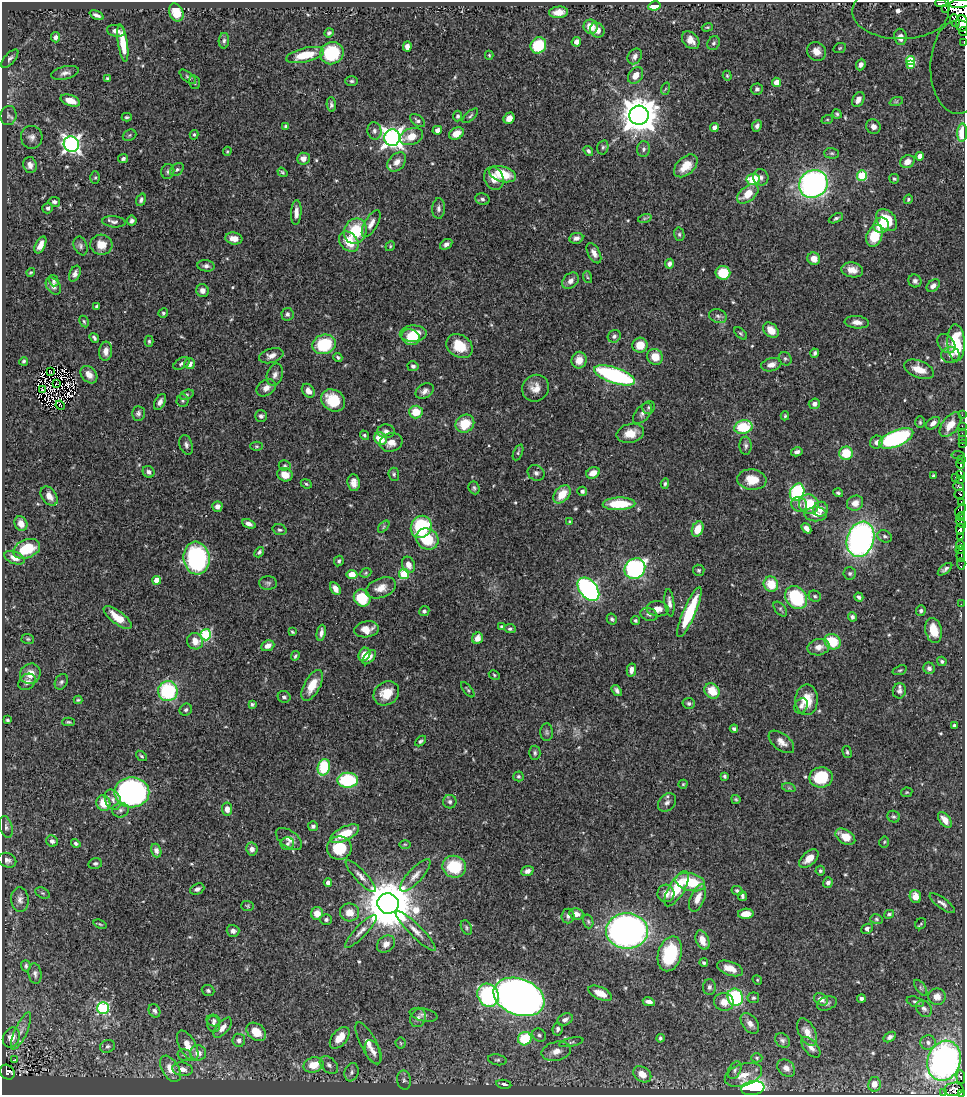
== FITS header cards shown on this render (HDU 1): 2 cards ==
NAXIS1  =                  963
NAXIS2  =                 1093

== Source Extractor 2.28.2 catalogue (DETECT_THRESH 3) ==
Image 963 x 1093 px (HDU 1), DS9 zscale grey, 1 PNG px = 1 image px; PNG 967 x 1097 px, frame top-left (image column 1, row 1093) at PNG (2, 2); each listed source drawn as its Kron ellipse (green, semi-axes under 4 px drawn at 4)
Background 0.698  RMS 0.018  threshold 0.0531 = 3 sigma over >= 5 px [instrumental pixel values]
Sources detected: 566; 9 with non-positive FLUX_AUTO (blend fragments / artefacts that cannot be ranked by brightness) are neither listed nor drawn; of the other 557, the 500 brightest by FLUX_AUTO listed and drawn (57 fainter detections omitted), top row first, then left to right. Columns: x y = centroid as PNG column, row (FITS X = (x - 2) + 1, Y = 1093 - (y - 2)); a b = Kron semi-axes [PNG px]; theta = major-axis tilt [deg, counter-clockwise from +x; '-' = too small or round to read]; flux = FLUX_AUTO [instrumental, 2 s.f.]
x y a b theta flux
942 3 7 2 3 2
960 4 10 4 7 180
654 6 6 4 9 25
945 8 3 2 - 16
176 12 9 7 -67 27
559 12 9 5 5 10
900 12 48 27 -1 120
96 15 7 3 -24 3.6
955 21 6 3 -72 59
962 23 8 6 -89 250
591 27 7 7 - 18
707 27 5 4 - 1.6
597 30 8 7 - 8.7
116 31 9 6 -11 7.4
963 31 4 2 - 12
329 33 5 4 - 2.7
56 37 5 4 - 3.6
900 37 8 6 -81 8.3
691 40 10 7 -47 9.3
224 41 8 5 88 2.9
576 42 5 4 - 5.8
964 42 4 2 - 15
123 43 18 5 -81 26
714 43 7 6 - 2.8
538 45 8 7 - 49
407 46 5 4 - 5.3
840 48 6 5 - 1.8
816 51 10 9 - 11
332 53 12 11 - 65
305 55 19 7 13 31
489 55 4 4 - 1.5
635 56 8 6 56 4.8
10 59 11 5 47 3.8
911 61 5 4 - 9
861 65 6 4 67 4.9
910 65 3 3 - 3.1
958 67 47 27 89 13
65 73 14 6 13 6.1
636 75 9 6 53 11
727 76 5 4 - 1.5
188 77 10 4 -39 2.6
107 78 4 4 - 3
352 81 6 5 - 2.3
194 82 7 5 -75 2.8
776 82 5 4 - 12
665 89 6 4 70 1.9
757 89 6 5 - 2.5
858 100 8 5 59 7
70 101 10 5 -19 14
896 102 7 4 19 1.7
331 105 7 4 -86 3.5
837 114 5 4 - 2
8 115 9 8 - 4.5
639 115 9 9 - 3000
458 116 5 4 - 2.2
470 116 10 4 42 2.7
127 117 5 3 - 1.9
509 118 6 5 - 9.3
827 120 6 4 19 1.4
417 121 8 5 -36 3.1
286 126 4 3 - 2.6
757 126 6 4 63 4
873 127 7 7 - 5.8
714 128 4 4 - 7.4
437 130 5 4 - 5.3
374 131 9 7 -78 4.1
962 133 9 5 87 16
456 134 8 5 28 15
129 135 7 5 23 2.1
194 135 5 4 - 1.7
411 136 12 8 20 18
32 137 11 10 - 6.5
392 138 8 8 - 660
71 144 8 7 - 450
603 147 7 5 75 2.4
643 149 8 6 86 3.8
227 151 4 3 - 1.4
588 151 5 4 - 2.5
832 153 7 5 -2 2.4
920 156 4 4 - 9.6
123 159 5 4 - 2.9
303 159 6 6 - 8.1
397 162 11 8 46 10
907 162 7 6 - 11
30 165 8 7 - 7.4
686 166 14 8 42 20
177 169 8 5 40 3.1
168 171 7 6 - 2.9
282 172 5 4 - 1.8
502 174 14 7 -16 34
862 176 5 5 - 67
761 177 8 7 - 4.8
95 178 6 5 - 2
494 178 12 9 -67 14
753 179 6 5 - 45
894 179 5 4 - 2.1
813 184 15 13 36 390
748 194 12 7 38 21
482 199 7 6 - 3.2
908 199 5 4 - 1.9
141 200 6 4 70 3.1
54 202 6 5 - 4.1
48 208 5 5 - 3.6
439 208 10 6 88 4.3
296 212 12 5 88 7.6
645 218 7 4 18 2.2
836 218 8 4 26 2.8
886 220 12 9 -48 38
132 221 5 4 - 3.3
114 222 12 5 -5 4
371 224 15 6 60 8.2
881 225 8 7 - 21
355 231 13 11 67 50
679 234 7 5 -76 2.3
874 236 11 7 69 37
576 238 7 5 11 4.6
234 239 8 6 -10 11
349 242 11 8 -49 28
446 244 7 5 31 4.3
40 245 9 5 64 8.6
101 245 11 10 - 16
81 246 10 6 -68 3.7
390 246 5 4 - 1.5
594 253 11 6 -63 6.4
814 259 6 6 - 11
669 264 5 4 - 3.8
206 266 8 5 -7 3.8
852 270 11 7 -9 10
31 272 4 4 - 1.6
723 273 7 6 - 39
75 274 8 5 66 4.8
587 277 6 3 -71 1.5
54 281 6 4 -73 2.7
570 281 9 7 43 6.8
915 281 7 6 - 3.7
53 286 9 6 -53 5.4
933 286 7 5 41 5.5
202 291 6 6 - 6.1
97 306 4 3 - 1.8
163 313 5 4 - 1.8
287 314 6 6 - 3.1
718 316 9 7 -19 3.8
84 321 6 4 -63 1.9
857 322 12 6 -5 8.3
771 330 9 6 -44 17
741 333 7 4 -45 2.1
413 334 13 8 2 28
614 336 7 6 - 3.9
411 337 9 8 - 22
94 338 5 3 - 2.3
149 341 5 4 - 2
956 343 18 8 -88 5.5
324 344 12 9 16 66
946 344 11 7 -51 5.3
640 345 8 7 - 19
459 346 14 11 -35 28
106 351 9 6 82 9.2
815 353 4 3 - 2.5
950 355 9 8 - 5.3
271 356 12 7 16 7.7
338 357 4 4 - 2.3
655 357 8 7 - 18
785 359 7 6 - 2.6
579 360 8 7 - 13
24 361 4 4 - 1.9
182 363 9 5 28 3.3
189 364 5 5 - 7.9
771 365 10 6 14 7.2
413 366 5 5 - 3.4
919 369 15 8 -21 16
51 372 3 2 - 1.9
89 375 10 7 -49 9
275 375 11 8 72 6.4
615 375 21 8 -19 160
56 383 2 2 - 1.7
266 388 10 7 35 7.9
535 388 14 13 - 13
42 390 3 2 - 2
308 391 7 5 -54 7.3
425 391 10 6 34 6.4
187 395 7 4 19 2.1
333 400 13 10 -32 36
183 401 6 6 - 2
160 402 8 5 61 5
814 404 5 5 - 4.8
60 405 5 2 - 1.6
649 407 7 6 - 2.5
416 412 7 6 - 24
138 413 7 6 - 3.4
642 413 12 7 49 5.6
962 415 2 2 - 3.8
261 416 6 6 - 3.6
785 416 4 3 - 1.5
920 422 6 4 -89 1.8
933 423 8 5 37 6.3
465 424 10 8 39 30
950 425 14 8 52 17
962 426 3 2 - 3.1
743 427 9 6 14 55
386 431 8 7 - 5.4
630 433 14 9 14 16
962 433 2 2 - 4.4
364 435 5 4 - 2.1
896 438 18 8 22 180
380 439 7 5 -46 28
962 439 2 2 - 4.9
391 442 12 9 15 11
876 442 7 6 - 4.8
962 444 2 2 - 3.3
186 445 10 6 -72 4.5
256 446 6 4 0 1.7
746 446 9 6 -87 3.6
518 452 8 4 66 2.2
797 452 5 4 - 4.6
846 453 7 6 - 39
958 455 6 2 -7 7.9
961 459 3 2 - 14
960 464 5 3 - 140
285 465 6 5 - 1.8
148 472 6 5 - 4
536 473 9 7 -33 4.3
593 473 7 5 26 11
394 474 6 5 - 2.3
285 475 8 6 -24 14
961 475 3 3 - 89
933 476 3 3 - 1.6
955 477 2 2 - 3.1
960 479 3 3 - 50
752 480 14 10 -4 25
354 483 8 6 -83 8
306 484 6 4 -23 1.8
665 484 5 4 - 2.1
959 487 5 4 - 33
474 488 7 5 -65 2.4
582 491 5 4 - 2.6
797 492 9 7 67 120
838 493 5 4 - 2.2
562 494 10 7 49 22
960 494 5 4 - 64
49 496 11 7 -55 8.5
961 502 2 2 - 33
855 503 8 7 - 9.7
619 504 16 6 2 48
799 504 8 7 - 4.8
809 504 10 9 - 37
217 506 5 5 - 5.8
820 509 7 7 - 10
960 510 7 4 57 50
816 514 11 7 0 11
961 517 4 3 - 42
570 522 4 4 - 1.4
961 523 6 4 -43 32
21 524 7 6 - 10
249 524 7 4 -23 5
384 527 7 4 47 2
421 527 11 10 - 89
806 528 6 4 -48 5.8
698 529 8 5 68 18
960 529 6 4 83 200
280 530 7 5 -18 2.7
885 536 7 6 - 3.1
960 537 4 2 - 9.5
427 539 12 10 -31 41
860 539 18 13 71 420
960 545 4 3 - 150
27 549 14 9 21 39
960 550 4 2 - 17
259 552 6 4 50 2.6
961 555 7 3 81 140
14 558 11 6 -21 8.3
196 558 16 13 -83 160
339 561 5 4 - 2.3
961 564 6 2 -85 12
408 565 8 6 -70 9
635 569 11 9 42 220
945 569 8 4 38 3.2
699 570 6 5 - 2.1
366 573 6 4 23 1.7
850 573 6 6 - 2.6
352 574 5 4 - 16
404 574 5 5 - 60
157 580 4 4 - 17
268 583 9 6 -1 3.2
771 584 8 7 - 28
381 588 16 9 20 13
335 589 7 4 -57 8.1
588 589 13 8 -50 290
815 596 6 5 - 2.4
796 597 12 9 -49 81
859 597 4 4 - 2.8
362 598 9 8 - 38
669 603 14 5 -84 6
961 604 2 2 - 2.7
658 609 11 7 -5 11
780 609 9 5 -48 2.4
424 611 5 5 - 2.9
921 611 5 4 - 2.8
689 612 27 6 67 69
649 614 8 6 -18 3.9
852 617 5 4 - 2.8
118 618 17 6 -37 24
612 619 6 4 -59 2.6
635 621 5 4 - 2.1
501 626 3 3 - 1.7
367 629 12 8 9 13
510 629 6 4 -7 2.5
934 630 13 8 -77 22
292 632 4 2 - 1.5
321 633 8 4 79 5.7
206 635 6 5 - 110
477 638 6 5 - 8.6
28 639 6 5 - 1.7
195 641 8 7 - 13
832 642 8 7 - 39
268 646 7 5 22 7.8
819 647 11 8 11 11
364 654 7 5 63 17
295 656 5 3 - 2.2
369 657 8 5 49 5.8
942 661 5 4 - 2.2
929 668 6 5 - 4.2
631 670 6 4 78 6.6
900 670 7 4 19 1.8
30 674 10 10 - 13
494 675 6 4 -27 1.7
27 682 9 7 42 5
61 682 8 6 61 2.8
312 685 17 8 62 19
468 690 9 3 -50 1.7
617 690 6 4 -53 3.5
168 691 10 9 - 110
712 691 8 7 - 24
899 691 8 6 80 4.9
386 693 13 11 34 21
284 697 6 6 - 3.9
78 700 4 3 - 1.6
807 700 15 11 88 26
689 703 6 5 - 2.8
252 704 4 3 - 1.9
801 706 8 6 61 3.8
186 710 6 5 - 3
7 720 3 3 - 1.9
68 722 6 4 -1 1.8
954 726 4 3 - 4.8
734 729 4 3 - 3.2
547 732 9 6 -88 2.7
421 741 6 4 42 2.2
781 742 15 8 -38 8.5
847 752 6 4 -75 1.7
535 753 7 5 87 2.6
141 756 6 4 -38 1.9
324 767 8 6 76 59
518 776 5 5 - 1.9
724 776 4 3 - 2
821 777 11 10 - 57
348 780 10 7 1 87
683 784 4 4 - 1.4
789 788 7 4 -18 2
132 792 17 15 0 380
907 792 5 4 - 1.5
736 799 5 3 - 1.7
113 800 11 7 -66 6.6
450 802 7 6 - 3
667 802 10 7 48 4.8
103 803 8 7 - 22
227 809 6 5 - 8.1
120 810 8 7 - 4.3
894 817 6 5 - 2.4
945 820 9 5 -52 12
313 826 5 5 - 3
6 827 11 6 -74 4.2
345 834 16 7 26 33
845 837 11 7 -31 18
289 839 15 8 -36 7.6
52 841 6 5 - 4.2
884 842 5 5 - 1.7
76 843 5 4 - 2.5
287 844 6 6 - 3.1
405 844 6 4 0 1.5
339 848 12 11 - 44
252 849 6 5 - 5.9
156 851 7 5 -72 5.4
809 859 11 6 41 13
7 860 9 7 -23 5.2
95 863 7 5 12 2.9
454 867 12 11 - 52
527 871 6 5 - 5.4
820 871 5 5 - 2.3
415 875 21 7 48 9.4
361 876 21 6 -47 8
690 882 15 9 -14 45
828 882 5 4 - 4.3
328 883 4 4 - 6.5
197 889 7 5 24 4.4
677 889 20 7 59 47
737 891 5 4 - 2.1
43 893 8 5 -26 2.2
666 893 8 8 - 11
742 896 5 3 - 3.1
915 897 6 5 - 11
698 898 14 7 68 15
20 900 12 8 -85 6.9
388 903 10 10 - 6900
942 903 15 5 -36 5.2
247 906 6 5 - 1.7
349 912 9 9 - 13
317 913 6 6 - 15
576 914 7 5 -13 7.2
746 914 8 5 2 15
889 914 5 4 - 2.2
568 916 7 6 - 3.9
876 919 6 5 - 2
326 920 5 5 - 2.9
588 921 7 5 -73 2.1
100 924 7 4 -22 1.7
921 924 6 5 - 1.5
466 927 7 5 -64 2.2
867 929 6 4 26 4.7
233 931 6 6 - 4.9
361 931 22 6 46 8
416 931 27 6 -45 11
627 931 21 17 -2 580
702 940 10 6 -68 12
386 944 10 8 42 7
670 954 18 11 74 69
704 963 4 4 - 2.1
26 966 5 4 - 2.6
730 968 13 7 -19 13
35 974 10 6 -83 4.1
757 980 5 4 - 1.4
709 987 8 6 89 3.4
921 988 9 4 -54 2.5
208 991 6 5 - 2.9
600 993 13 6 -25 18
488 995 12 10 -64 150
519 997 26 18 -20 1200
735 997 8 7 - 130
937 997 8 8 - 11
753 998 6 5 - 2.2
861 998 4 4 - 3.1
821 999 7 5 -32 7.6
649 1002 6 4 -11 5.7
724 1002 10 8 -16 12
915 1002 9 5 -16 3
827 1003 10 6 21 3.6
103 1008 6 6 - 130
924 1009 9 7 -51 4.7
155 1011 7 5 -60 3.7
423 1015 14 6 -13 4.8
418 1018 9 7 63 6
565 1019 8 5 28 5.2
213 1020 7 5 -20 3.2
750 1023 12 7 -53 7.3
214 1024 8 6 -77 3.8
223 1028 12 6 50 8.7
558 1029 6 5 - 3.2
21 1031 20 6 65 10
256 1032 11 8 -39 20
807 1032 15 8 -62 11
539 1035 7 6 - 3.2
11 1037 10 8 62 17
890 1037 7 4 32 4
340 1038 13 7 51 23
660 1038 4 3 - 2.5
525 1039 7 6 - 48
239 1040 6 6 - 4.1
782 1040 8 6 -44 3.9
571 1042 12 4 13 2.7
928 1042 8 7 - 4.9
368 1043 23 8 -63 14
401 1043 5 5 - 1.9
107 1046 8 6 23 3.4
188 1046 17 8 -61 14
811 1047 12 6 -49 7.2
556 1051 15 9 13 11
373 1052 12 7 -64 7.6
198 1053 8 7 - 8.8
185 1055 7 5 -15 3.4
757 1058 6 4 0 1.6
15 1060 4 3 - 4
497 1060 9 5 -9 3.2
944 1061 20 16 72 450
314 1065 10 7 15 24
329 1065 10 7 -43 5.3
786 1068 10 7 -43 6.9
170 1069 14 8 -58 15
183 1069 10 6 -9 7.4
735 1070 9 6 62 3.6
7 1072 8 6 -46 49
351 1072 9 7 71 4.6
642 1074 10 7 -33 14
743 1075 19 11 19 16
961 1077 7 3 -83 29
404 1080 9 7 -80 4
504 1084 7 4 -9 3.8
874 1084 7 6 - 8.9
753 1088 12 7 9 300
954 1089 9 6 7 96
944 1093 3 2 - 4.1
961 1094 2 2 - 21
At the frame edge (FLAGS 8, measured only in part): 11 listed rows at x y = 942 3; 960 4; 900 12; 962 23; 963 31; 964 42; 958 67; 962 133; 954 1089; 944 1093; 961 1094
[57 fainter detections neither listed nor drawn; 9 non-positive-flux detections neither listed nor drawn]